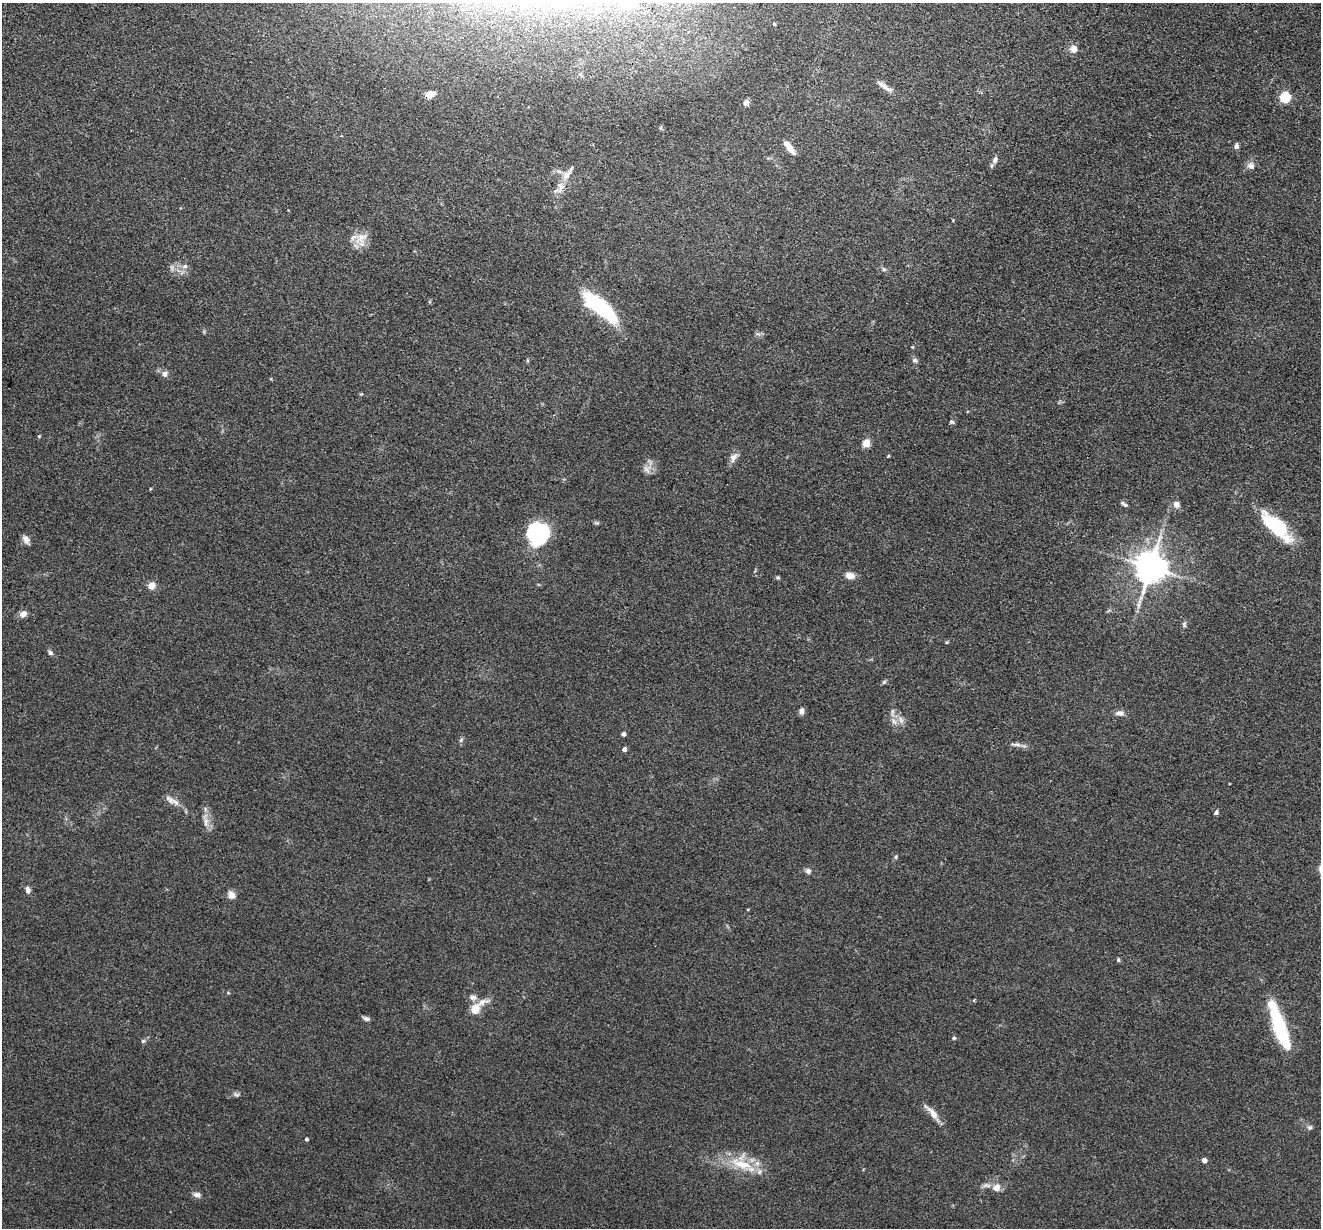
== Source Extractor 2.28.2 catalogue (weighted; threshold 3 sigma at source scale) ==
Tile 10 of 4 x 4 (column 2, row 3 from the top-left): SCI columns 1320-2638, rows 1357-2582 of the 5276 x 5292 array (HDU 1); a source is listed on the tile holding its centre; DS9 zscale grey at full resolution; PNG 1323 x 1230 px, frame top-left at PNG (2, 3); no overlay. Shown black and unused: <1% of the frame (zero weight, under 3 of 4 exposures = <1% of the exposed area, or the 3 px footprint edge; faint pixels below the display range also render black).
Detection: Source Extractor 2.28.2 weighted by HDU 2 'WHT'; one run over the whole footprint, this tile lists its part. Background 0.0803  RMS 0.0062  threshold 0.028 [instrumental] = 3 sigma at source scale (4.5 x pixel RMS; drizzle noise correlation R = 1.50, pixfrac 1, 0.05/0.05 arcsec/px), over >= 5 px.
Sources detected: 82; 3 inside a brighter object's white glare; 1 long thin detection or spike segment (spike, bleed or trail) — not listed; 6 inside a brighter listed object's ellipse — not listed separately; the other 72 listed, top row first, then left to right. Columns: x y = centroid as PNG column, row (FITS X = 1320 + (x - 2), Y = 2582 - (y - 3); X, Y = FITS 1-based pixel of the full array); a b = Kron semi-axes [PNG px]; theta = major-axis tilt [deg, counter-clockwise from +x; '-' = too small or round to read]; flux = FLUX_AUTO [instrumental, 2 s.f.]
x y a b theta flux
628 4 5 5 - 36
774 24 4 3 - 0.86
1074 49 8 8 - 4.3
884 87 25 6 -34 4.4
429 95 8 5 19 7.8
1285 97 5 5 - 44
746 103 5 5 - 5.8
660 128 5 5 - 0.91
1236 146 7 5 63 1.9
789 148 18 6 -53 6.1
995 160 10 7 70 2.6
1251 166 10 9 - 3.1
560 187 17 10 84 6.2
361 238 21 13 39 8.2
185 266 8 6 15 2.2
883 269 6 4 -71 0.96
600 307 41 13 -38 56
915 360 8 6 -22 1.6
164 374 7 6 - 3.1
361 394 4 4 - 0.64
951 422 6 5 - 1.2
39 436 4 4 - 0.73
866 443 5 5 - 14
888 456 4 3 - 0.59
733 457 14 9 52 3.5
647 469 12 10 -57 4.1
150 489 4 3 - 0.54
1124 504 10 4 -32 1.4
1176 504 7 6 - 3.6
596 523 7 5 -18 0.97
1282 527 46 11 -63 18
542 532 29 18 80 33
26 539 10 7 -57 3.5
1150 567 9 9 - 1200
849 576 11 7 -7 5.2
778 578 5 5 - 0.87
151 585 6 6 - 6.9
23 614 9 7 39 3.7
1184 624 8 5 -86 1.3
50 653 7 5 -35 1.6
884 682 7 4 45 1
801 711 7 5 78 3
1119 713 11 7 -1 2.8
894 721 11 7 -62 3.3
623 734 4 4 - 2.1
461 740 7 4 46 1.1
1016 744 17 4 -3 2.4
624 749 4 4 - 2.4
176 802 13 7 -42 3.7
1216 813 6 4 60 1.3
206 822 17 7 -87 4.8
896 857 5 4 - 0.9
808 871 7 7 - 2
28 890 9 6 -90 2.1
231 895 10 8 -65 3.7
748 909 4 3 - 0.5
1118 960 5 4 - 0.9
228 993 5 3 - 0.58
472 997 11 8 -12 3.1
475 1009 13 9 62 8.1
366 1018 8 5 -13 2.1
1279 1026 46 10 -71 54
954 1038 5 4 - 1.1
143 1041 5 5 - 1.1
236 1095 9 5 -21 1.5
933 1113 27 7 -50 6.3
1310 1127 7 6 - 1.5
306 1139 4 3 - 1.3
1204 1160 4 4 - 4
742 1164 43 12 -22 21
997 1188 11 9 63 4.5
197 1195 10 6 -2 2.5
Overlapping masked pixels (flux is a lower limit): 1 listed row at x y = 429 95
Isophote crosses this tile's border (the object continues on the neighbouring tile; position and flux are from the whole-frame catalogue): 1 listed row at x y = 628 4